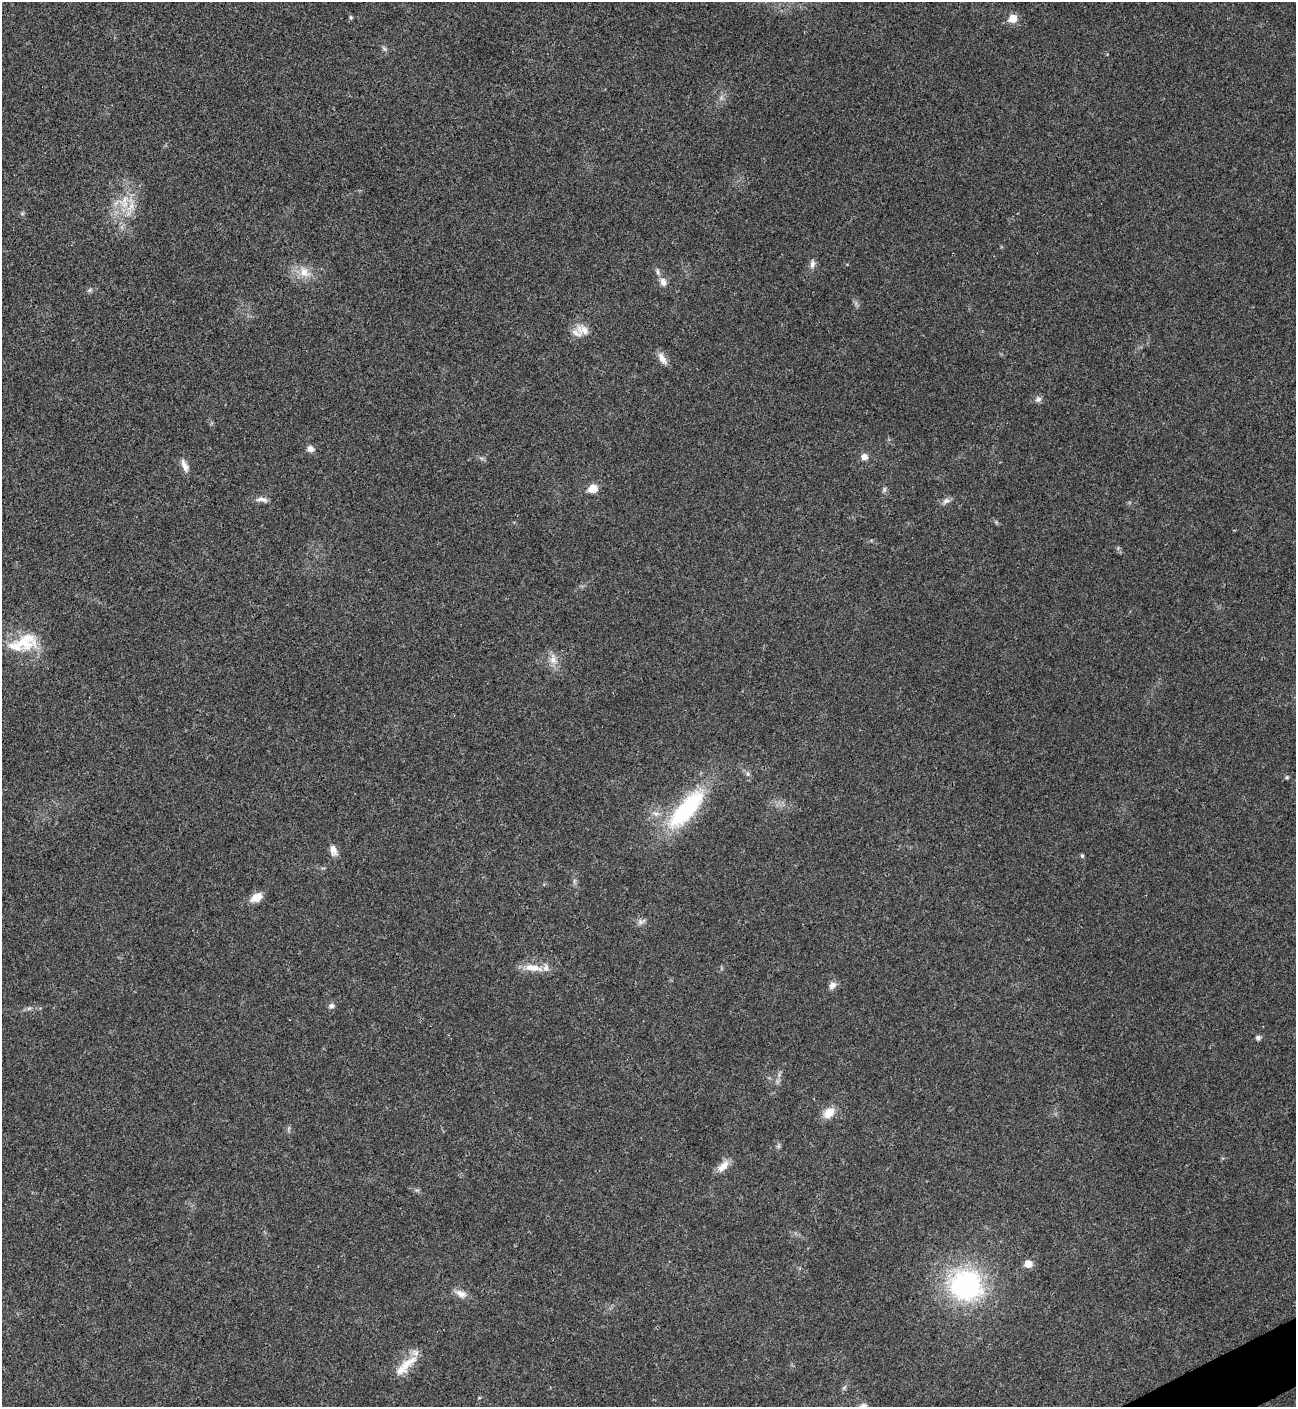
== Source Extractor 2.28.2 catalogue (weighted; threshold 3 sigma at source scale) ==
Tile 6 of 4 x 4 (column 2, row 2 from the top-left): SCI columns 1581-2874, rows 2813-4217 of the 5616 x 5626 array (HDU 1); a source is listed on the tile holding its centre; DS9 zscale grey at full resolution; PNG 1298 x 1409 px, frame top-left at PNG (2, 2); no overlay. Shown black and unused: <1% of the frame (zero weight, under 3 of 4 exposures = <1% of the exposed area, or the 3 px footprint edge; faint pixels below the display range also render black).
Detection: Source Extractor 2.28.2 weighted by HDU 2 'WHT'; one run over the whole footprint, this tile lists its part. Background 0.0202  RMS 0.004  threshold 0.0181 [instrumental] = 3 sigma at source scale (4.5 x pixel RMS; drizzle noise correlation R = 1.50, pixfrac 1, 0.05/0.05 arcsec/px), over >= 5 px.
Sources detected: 50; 4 inside a brighter listed object's ellipse — not listed separately; the other 46 listed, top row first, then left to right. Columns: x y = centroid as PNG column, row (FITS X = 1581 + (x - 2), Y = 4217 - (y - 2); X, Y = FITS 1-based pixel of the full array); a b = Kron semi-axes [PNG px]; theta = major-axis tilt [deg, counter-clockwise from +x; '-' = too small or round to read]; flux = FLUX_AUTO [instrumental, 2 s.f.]
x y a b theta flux
351 17 5 4 - 0.67
1013 18 6 5 - 10
384 48 9 4 -48 0.8
721 98 7 4 72 0.94
124 202 23 14 72 9.7
812 264 10 6 86 1.8
304 272 18 12 -49 5.7
658 272 9 5 -70 1.2
663 282 11 8 -77 2.3
89 290 7 4 70 0.66
583 330 21 13 -23 4.6
662 358 17 7 -59 3
1038 399 8 7 - 1.4
310 449 8 7 - 1.9
864 457 8 7 - 2.2
184 465 17 7 -67 2.7
593 489 6 5 - 11
884 489 8 4 82 0.81
262 499 17 6 -6 2.1
946 501 11 8 37 1.7
996 522 5 5 - 0.53
23 643 40 18 -15 13
553 659 15 10 -90 3.7
748 774 6 6 - 0.88
1287 777 6 4 -69 0.58
686 809 57 19 48 42
656 814 9 6 -16 1.6
333 850 13 8 -77 2.8
1082 856 5 4 - 0.66
574 881 7 4 72 0.73
256 897 15 10 31 4.3
641 921 13 7 12 1.6
533 968 28 10 -8 6.3
832 985 10 8 49 2
331 1006 7 6 - 1.4
29 1008 7 4 18 0.82
1258 1038 6 6 - 1.1
829 1113 13 10 37 5.6
779 1146 7 4 90 0.74
723 1166 18 9 40 3.9
417 1190 7 4 16 0.65
1028 1264 6 5 - 6.1
966 1285 33 30 -16 68
461 1294 16 9 -24 3
408 1363 33 10 34 8.1
863 1406 13 10 20 2.9
Isophote crosses this tile's border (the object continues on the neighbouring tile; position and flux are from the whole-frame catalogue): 1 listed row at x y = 863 1406